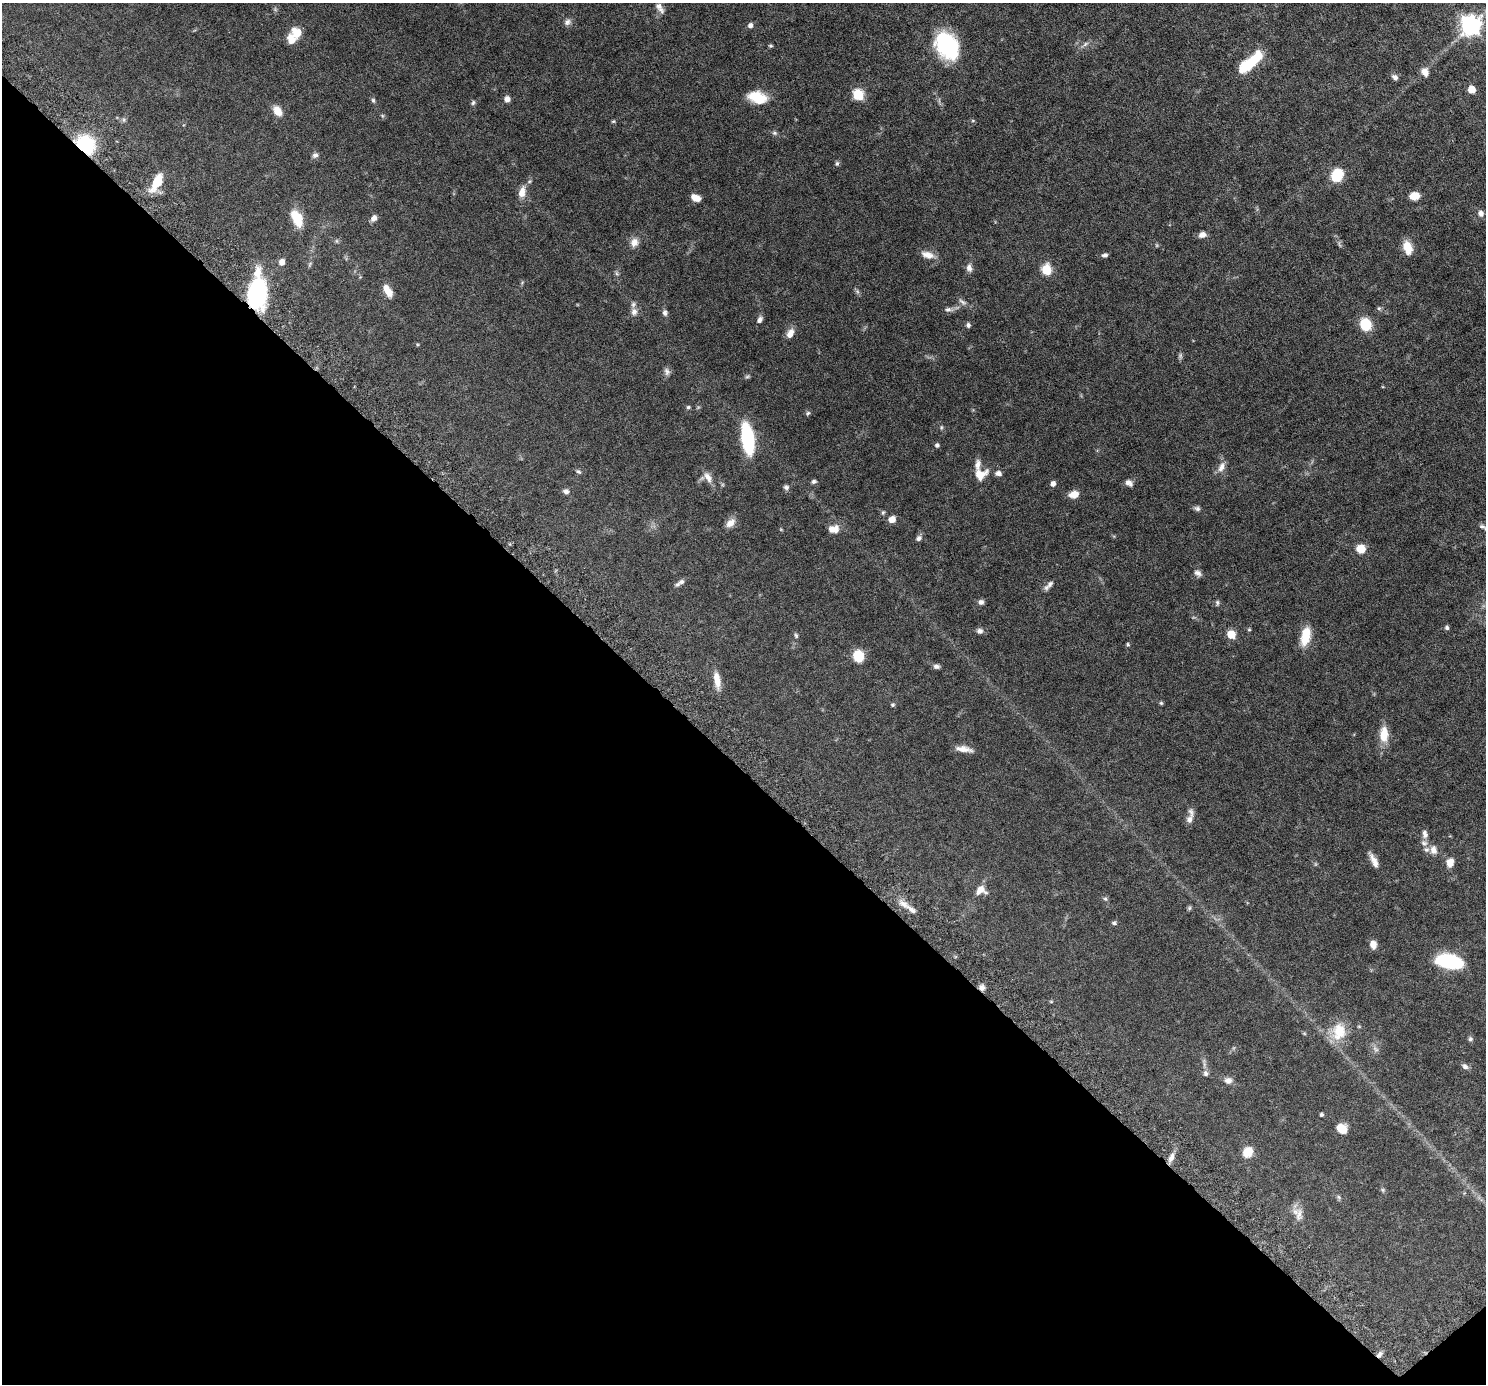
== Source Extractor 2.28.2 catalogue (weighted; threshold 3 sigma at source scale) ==
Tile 14 of 4 x 4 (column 2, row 4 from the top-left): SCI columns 1555-3038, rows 345-1726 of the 6076 x 6075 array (HDU 1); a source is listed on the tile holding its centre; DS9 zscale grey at full resolution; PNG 1488 x 1386 px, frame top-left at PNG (2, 3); no overlay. Shown black and unused: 45% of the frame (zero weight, under 6 of 12 exposures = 4% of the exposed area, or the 3 px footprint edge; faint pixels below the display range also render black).
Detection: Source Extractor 2.28.2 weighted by HDU 2 'WHT'; one run over the whole footprint, this tile lists its part. Background 0.0542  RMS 0.0019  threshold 0.00759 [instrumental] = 3 sigma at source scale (4.09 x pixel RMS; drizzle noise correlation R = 1.36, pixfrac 0.8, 0.05/0.05 arcsec/px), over >= 5 px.
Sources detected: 137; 3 too faint to see at this stretch — not listed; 7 inside a brighter listed object's ellipse — not listed separately; the other 127 listed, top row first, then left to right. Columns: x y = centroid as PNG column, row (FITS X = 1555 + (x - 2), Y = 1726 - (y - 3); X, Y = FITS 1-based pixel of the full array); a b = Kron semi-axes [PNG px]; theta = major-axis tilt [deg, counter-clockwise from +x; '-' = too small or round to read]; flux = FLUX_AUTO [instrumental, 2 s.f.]
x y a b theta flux
660 8 14 6 -55 0.82
567 22 9 8 - 0.6
750 25 6 5 - 0.56
1470 25 8 8 - 64
297 32 11 10 - 2.5
1085 44 9 4 37 0.44
770 46 4 4 - 0.24
947 46 29 21 -59 12
1250 62 31 10 41 6.1
1425 72 9 7 -62 1.2
1395 77 8 7 - 0.54
1471 89 5 5 - 3.3
858 95 6 6 - 9.6
757 97 21 12 -14 3.8
507 99 7 6 - 0.77
373 100 7 5 -74 0.28
473 103 7 5 63 0.28
277 111 12 8 -57 1.8
124 120 7 4 90 0.27
613 121 6 4 28 0.19
774 133 7 5 -20 0.32
85 145 12 10 -43 14
315 155 8 7 - 0.49
837 163 7 5 60 0.3
1337 175 12 9 61 5.5
157 182 18 8 60 4.4
522 192 14 8 75 1.5
1414 196 9 7 7 2
696 198 9 6 -23 1.5
1481 213 7 6 - 0.68
297 218 19 10 -65 3.8
374 218 8 6 47 0.68
1202 235 8 6 16 0.9
337 241 6 4 -89 0.21
634 242 12 10 72 1.2
1408 247 14 9 -72 2.4
927 255 17 9 -15 1.3
1105 255 6 5 - 0.42
282 262 8 7 - 0.91
310 264 9 4 61 0.25
969 268 11 7 -85 0.74
1046 270 6 6 - 6.9
616 273 6 4 -71 0.26
388 291 13 6 -59 1.9
257 293 26 15 85 20
962 302 14 6 -35 0.59
1379 308 6 5 - 0.27
948 309 12 6 3 0.6
634 312 11 9 76 0.93
665 313 8 6 -79 0.47
760 320 9 6 59 0.55
1365 324 11 9 -63 4.8
968 325 6 5 - 0.43
790 333 12 8 63 1.3
1180 356 8 6 -90 0.32
667 371 10 7 -78 0.58
688 407 6 5 - 0.24
808 413 7 5 34 0.28
941 427 6 4 84 0.22
747 439 26 9 -81 15
937 445 5 5 - 0.37
1221 467 15 8 63 1.1
579 472 7 5 -29 0.29
998 473 7 6 - 0.65
980 474 18 14 25 2.1
708 477 17 8 -61 1.3
814 481 6 5 - 0.33
1129 483 9 7 -31 0.74
1053 484 5 5 - 0.7
786 487 7 7 - 0.41
566 491 7 6 - 0.55
1074 494 10 8 13 1.6
1197 508 8 6 -15 0.43
883 513 7 4 63 0.26
892 519 7 7 - 1.3
730 523 13 8 42 1.2
1482 526 11 6 -8 0.52
833 529 13 9 5 1.5
919 538 8 6 35 0.51
1361 549 7 7 - 3.3
1198 573 10 7 -36 0.62
681 582 10 8 8 0.62
1050 584 12 7 49 0.65
981 602 7 6 - 0.49
1217 603 8 4 90 0.28
1447 628 5 5 - 0.35
1249 630 5 4 - 0.2
980 631 8 7 - 0.57
1231 634 6 5 - 4.3
796 635 7 4 -63 0.26
1305 636 21 10 78 3.4
1128 644 5 5 - 0.22
858 656 10 8 -73 4.6
936 666 8 6 -10 0.51
717 680 21 7 -81 1.8
1161 703 5 5 - 0.2
893 705 5 5 - 0.24
1384 734 18 9 88 2.8
964 749 20 6 -9 1.3
1190 819 11 8 76 0.79
1425 834 11 7 -81 0.71
1434 850 12 9 -75 1.1
1374 860 21 6 -63 1.2
1450 862 10 8 76 1.4
981 890 13 11 -1 1.5
1105 899 7 5 -66 0.31
903 904 18 7 -38 1.3
1189 908 6 5 - 0.25
1114 923 6 5 - 0.32
1373 944 8 6 -80 1.4
1449 961 22 11 -9 16
982 988 7 6 - 0.71
1051 1001 5 3 - 0.15
1339 1032 25 19 78 4.1
1470 1039 6 6 - 0.32
1375 1049 11 6 -49 0.52
1465 1066 9 6 -36 0.49
1206 1073 8 7 - 0.52
1228 1080 9 8 - 0.87
1321 1114 4 4 - 0.32
1342 1128 10 9 - 2.1
1247 1152 9 8 - 2.7
1171 1157 13 6 63 0.94
1383 1190 6 4 -71 0.24
1339 1197 7 4 -88 0.25
1299 1215 20 9 86 1.3
1379 1354 9 6 49 0.56
Overlapping masked pixels (flux is a lower limit): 4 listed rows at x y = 85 145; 257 293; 982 988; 1379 1354
Isophote crosses this tile's border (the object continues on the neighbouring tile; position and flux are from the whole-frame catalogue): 1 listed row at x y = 1482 526